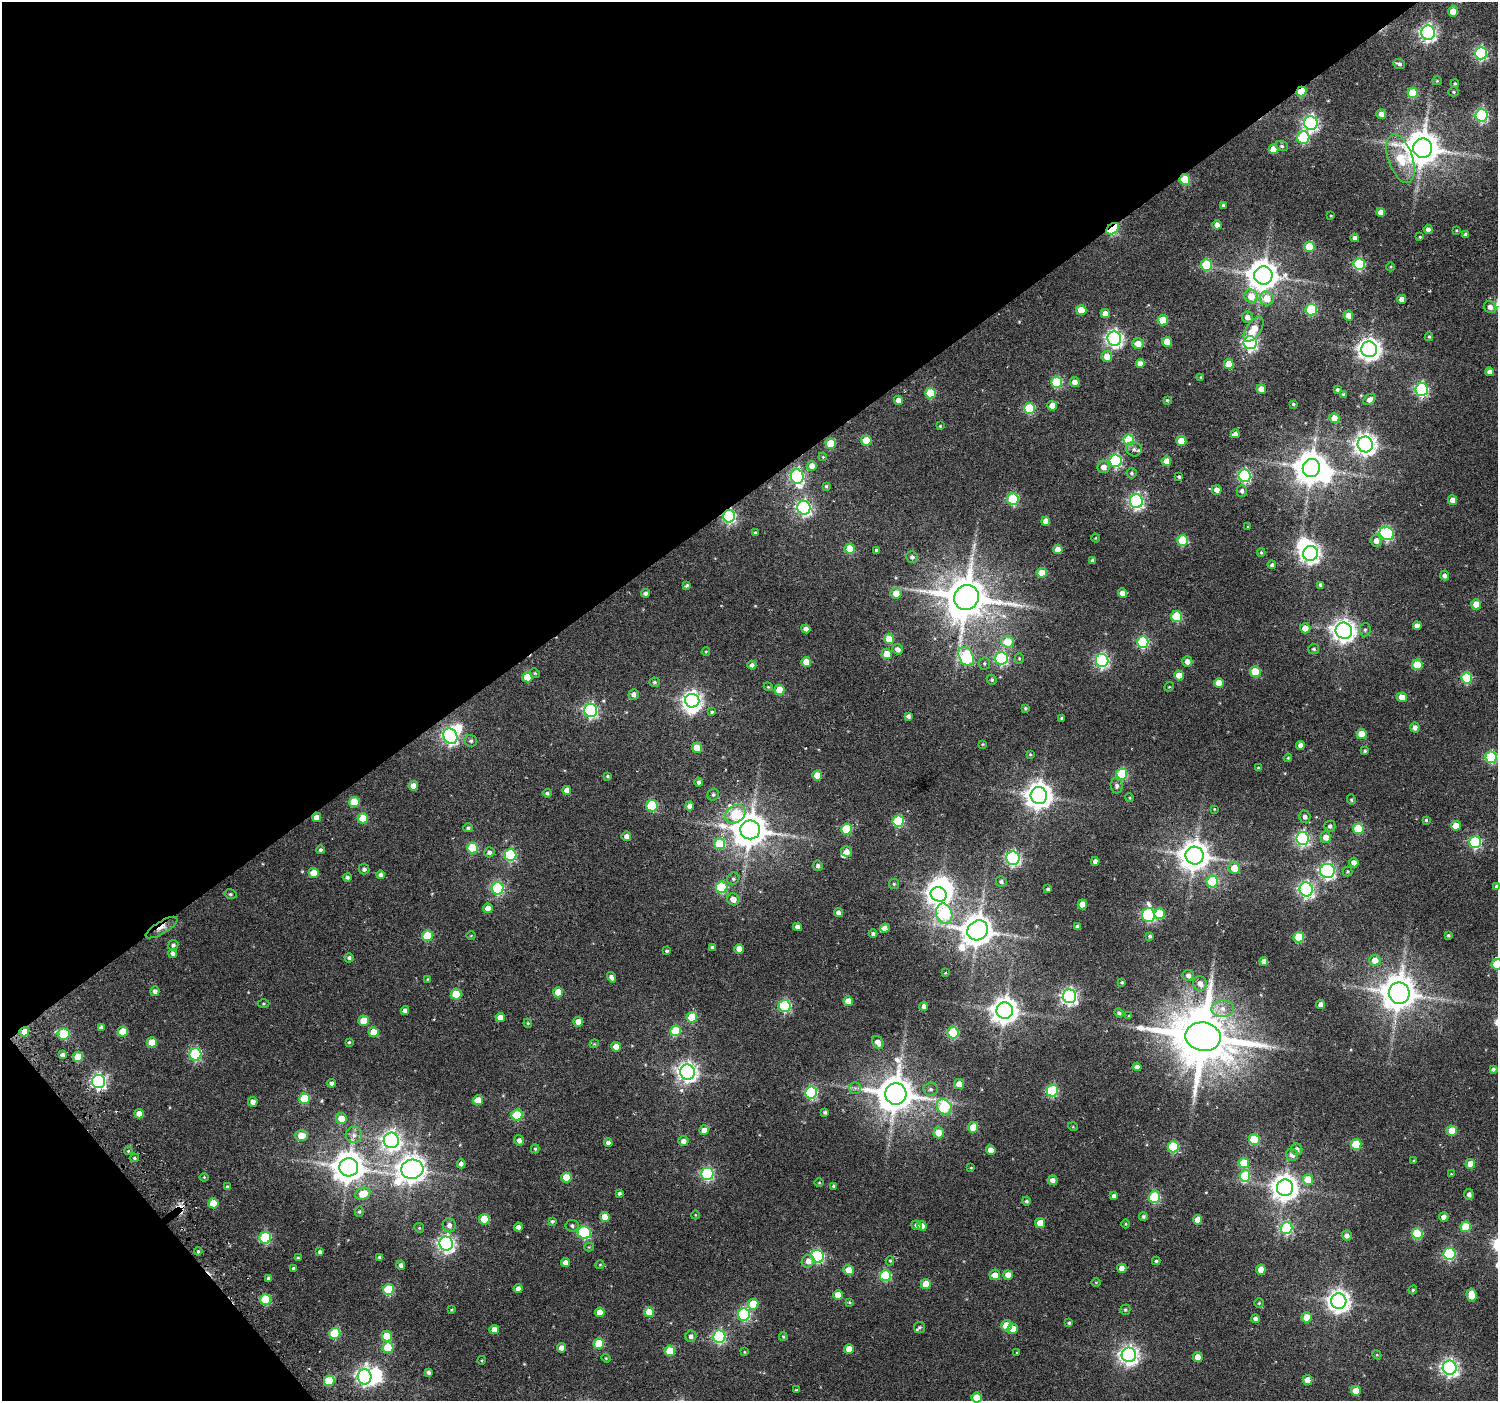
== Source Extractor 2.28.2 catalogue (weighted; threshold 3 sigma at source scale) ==
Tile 5 of 4 x 4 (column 1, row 2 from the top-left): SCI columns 29-1524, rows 2959-4357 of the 6050 x 5983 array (HDU 1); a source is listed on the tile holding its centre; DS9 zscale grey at full resolution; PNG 1500 x 1403 px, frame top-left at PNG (2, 2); each listed source drawn as its Kron ellipse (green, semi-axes under 4 px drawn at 4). Shown black and unused: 38% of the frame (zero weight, under 4 of 7 exposures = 2% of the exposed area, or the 3 px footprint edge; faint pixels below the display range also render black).
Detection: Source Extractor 2.28.2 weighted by HDU 2 'WHT'; one run over the whole footprint, this tile lists its part. Background 0.0503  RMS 0.005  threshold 0.0204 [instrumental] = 3 sigma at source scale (4.09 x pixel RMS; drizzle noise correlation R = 1.36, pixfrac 0.8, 0.0396/0.0396 arcsec/px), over >= 5 px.
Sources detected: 475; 8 inside a brighter object's white glare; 1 cosmic-ray / hot-pixel residue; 2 long thin detections or spike segments (spike, bleed or trail) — neither listed nor drawn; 5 inside a brighter listed object's ellipse — not listed separately; the other 459 listed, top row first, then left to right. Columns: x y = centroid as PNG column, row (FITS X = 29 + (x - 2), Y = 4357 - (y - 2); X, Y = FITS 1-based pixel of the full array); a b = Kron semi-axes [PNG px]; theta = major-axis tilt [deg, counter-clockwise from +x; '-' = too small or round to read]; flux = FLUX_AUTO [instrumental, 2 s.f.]
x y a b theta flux
1453 11 6 4 -87 5.7
1428 33 7 6 - 150
1481 53 6 6 - 73
1399 64 6 5 - 1.3
1437 81 5 4 - 0.57
1455 84 4 4 - 0.56
1301 91 5 4 - 16
1454 92 5 4 - 0.67
1413 93 5 5 - 17
1381 114 5 4 - 2.5
1482 115 6 6 - 67
1311 123 7 6 - 120
1303 138 6 6 - 34
1282 146 6 5 - 1
1423 148 9 9 - 1200
1274 149 5 5 - 8.1
1401 158 25 12 -71 20
1185 179 5 5 - 21
1223 205 3 3 - 1.1
1381 212 4 4 - 3.5
1331 216 3 2 - 0.35
1217 225 4 4 - 3.4
1113 229 7 5 39 39
1428 229 4 4 - 1.8
1456 230 4 3 - 0.36
1466 234 4 3 - 1.2
1420 237 3 3 - 0.44
1355 238 4 4 - 2
1310 247 5 5 - 17
1359 264 6 6 - 41
1206 265 5 5 - 28
1391 267 4 3 - 0.38
1263 275 9 9 - 780
1251 296 7 6 - 7.2
1267 298 7 7 - 7.3
1402 299 4 4 - 3.6
1490 307 6 5 - 2.1
1081 310 5 5 - 9.8
1311 310 5 5 - 35
1105 314 5 4 - 3.2
1348 316 5 4 - 4
1247 317 5 5 - 2.7
1163 320 5 5 - 11
1253 329 14 7 55 8.6
1429 337 4 4 - 0.63
1114 339 7 7 - 160
1167 342 5 5 - 7.4
1250 343 6 6 - 110
1138 344 5 5 - 5.3
1369 349 8 7 - 350
1107 356 5 5 - 5.2
1140 364 4 4 - 3
1229 364 5 5 - 9.9
1490 372 4 4 - 2.4
1201 377 3 3 - 0.47
1057 382 5 5 - 32
1075 382 5 4 - 3.7
1261 389 5 4 - 4.8
1422 389 6 6 - 74
1337 390 4 4 - 0.86
930 393 5 5 - 21
1344 395 4 4 - 0.93
1370 399 7 5 37 2.1
899 400 5 4 - 3
1167 400 3 3 - 0.59
1293 404 3 3 - 0.56
1052 406 5 5 - 4.4
1029 408 5 5 - 30
1334 418 5 5 - 5.8
940 426 4 4 - 0.49
1235 434 4 4 - 1.7
866 440 5 5 - 11
1129 440 5 5 - 29
1181 441 5 5 - 9.3
831 444 5 5 - 16
1365 444 8 7 - 310
1134 449 8 7 - 1.6
823 457 4 3 - 0.39
1116 461 6 6 - 58
1166 461 5 4 - 4.8
812 466 5 5 - 3.1
1104 467 6 6 - 3.3
1311 468 9 8 - 920
1132 473 5 5 - 0.83
797 476 7 6 - 100
1244 476 6 6 - 71
1179 477 4 3 - 0.63
826 486 4 3 - 0.57
1217 490 5 4 - 3
1242 491 6 5 - 1.4
1013 499 6 5 - 40
1452 500 5 4 - 3.4
1136 501 7 6 - 110
804 508 7 6 - 110
729 516 6 6 - 83
1046 521 4 4 - 4.2
1248 527 4 3 - 0.45
755 533 4 3 - 0.6
1387 533 7 6 - 70
1095 538 4 3 - 0.36
1182 540 5 5 - 22
1376 541 6 6 - 2.8
850 549 5 5 - 13
1058 549 5 4 - 3.4
876 550 4 3 - 0.86
1261 552 4 4 - 0.48
1310 553 7 7 - 240
912 557 6 5 - 1.3
1092 560 4 3 - 0.91
1272 565 4 3 - 1.1
1042 573 5 5 - 9.4
1445 576 5 4 - 1.6
686 585 4 3 - 0.68
1321 585 4 4 - 1.6
645 593 4 4 - 1.6
896 593 5 5 - 6.2
1122 593 5 4 - 3.3
966 598 13 12 - 1900
1476 604 5 5 - 8.3
1177 617 5 5 - 29
1417 626 4 4 - 2.4
1305 628 5 5 - 4.4
806 629 4 4 - 2.4
1365 630 6 5 - 0.98
1344 631 8 8 - 360
889 639 5 5 - 11
1007 642 6 6 - 12
1143 642 6 5 - 45
898 649 5 5 - 2.6
1314 649 5 5 - 0.85
706 652 4 3 - 0.51
887 654 5 5 - 7
966 656 10 7 -63 61
1002 658 6 6 - 68
1019 658 5 4 - 0.56
1102 660 6 6 - 91
1187 661 5 5 - 3
806 662 5 5 - 6.2
984 664 6 6 - 0.86
752 665 4 4 - 1.6
1417 665 5 5 - 14
1255 672 5 5 - 17
535 673 5 4 - 0.61
1179 675 5 4 - 5.3
527 677 5 5 - 11
1467 678 5 5 - 30
992 680 5 4 - 0.74
654 682 5 5 - 0.83
1219 683 5 4 - 6
768 687 4 4 - 0.42
1169 687 5 4 - 0.44
779 690 5 5 - 12
634 694 5 5 - 2
1402 697 5 5 - 6.8
692 701 7 7 - 230
1025 708 4 3 - 0.57
591 710 6 6 - 100
712 712 4 4 - 0.7
908 716 4 4 - 1.4
1061 718 3 2 - 0.48
1415 727 5 4 - 2.1
1362 734 5 5 - 10
450 736 8 6 -60 140
471 741 6 5 - 0.98
983 744 3 3 - 0.4
1300 745 4 4 - 2.4
697 748 5 5 - 8.2
1365 751 4 4 - 0.75
1030 754 3 3 - 0.44
1491 757 6 5 - 44
1288 758 4 3 - 0.51
1258 768 4 3 - 0.64
1122 774 5 5 - 34
607 776 3 3 - 0.57
817 776 5 5 - 8.6
699 782 5 4 - 1.2
413 786 5 4 - 4.6
1117 786 8 6 -86 1.4
567 790 4 4 - 3.7
547 793 4 4 - 0.9
713 795 6 5 - 0.92
1039 795 8 8 - 530
1130 798 4 3 - 0.46
1351 800 5 4 - 0.69
354 802 5 5 - 13
652 806 5 5 - 34
690 806 4 4 - 2.9
1214 809 4 4 - 0.36
735 814 11 8 33 24
317 817 4 4 - 4.1
1305 817 6 5 - 1.8
363 818 5 5 - 13
1426 820 4 4 - 0.61
898 821 5 5 - 37
1330 826 5 5 - 1.3
1456 826 5 5 - 6.4
468 828 5 4 - 0.85
847 829 5 5 - 23
1358 829 5 5 - 23
750 830 10 9 - 1100
626 836 5 4 - 2.4
1326 837 6 5 - 3.6
1302 839 6 6 - 88
1475 842 6 6 - 53
720 844 5 5 - 17
472 848 5 5 - 24
320 850 4 4 - 0.96
489 852 5 5 - 1.4
847 852 5 5 - 2.9
510 855 6 6 - 47
1195 856 9 9 - 740
1013 858 7 6 - 100
1095 861 4 4 - 2.1
1354 862 5 4 - 2.6
818 866 5 5 - 1.4
1234 868 6 5 - 6.9
364 869 5 5 - 1.4
1327 871 7 7 - 120
1348 871 5 5 - 0.63
314 873 5 5 - 8.7
381 875 4 4 - 1.3
347 877 4 4 - 1.1
733 879 6 5 - 1
1001 881 5 5 - 1.2
1212 882 6 5 - 27
894 884 5 5 - 0.68
1497 886 3 3 - 1.1
722 887 6 6 - 35
498 888 6 6 - 57
1048 889 4 3 - 1
1306 889 7 6 - 130
230 894 6 5 - 0.81
939 894 8 7 - 330
733 899 6 6 - 4.1
1082 904 5 4 - 5.8
488 908 5 4 - 3.6
838 912 4 4 - 1.8
944 914 10 8 -72 44
1160 914 5 5 - 12
1148 915 7 6 - 79
797 927 4 4 - 2.1
1077 927 4 3 - 1.3
162 928 18 6 31 3.6
885 928 5 4 - 2.2
978 930 11 9 37 880
873 934 4 4 - 1.2
1448 935 4 3 - 0.63
427 936 5 5 - 20
471 936 5 3 - 0.39
1150 936 3 3 - 0.89
1299 937 5 5 - 21
173 945 5 5 - 1.1
712 947 4 4 - 0.81
739 949 5 4 - 4.7
667 951 4 3 - 0.73
173 953 4 4 - 1.7
349 958 5 4 - 1.1
1264 961 4 4 - 2.8
1375 961 5 5 - 5.4
1497 964 5 5 - 16
945 973 3 2 - 0.44
1188 975 6 5 - 1.7
612 977 5 4 - 1.9
427 979 4 3 - 0.41
1122 982 4 3 - 0.54
1200 984 7 7 - 3.5
155 991 5 4 - 1.6
558 992 5 5 - 8.5
1399 993 10 10 - 1000
456 994 5 5 - 18
1070 996 7 6 - 140
848 1001 5 4 - 5.4
263 1003 6 3 0 0.47
1321 1004 4 4 - 2.4
785 1006 6 6 - 54
924 1006 4 4 - 1.8
1223 1009 11 8 1 3.6
405 1010 4 4 - 2.1
1005 1011 8 8 - 550
1119 1013 4 4 - 1.1
1129 1016 3 3 - 0.43
500 1017 4 4 - 4.3
692 1017 5 5 - 17
364 1021 5 5 - 11
578 1022 5 5 - 4
528 1023 4 4 - 0.47
101 1028 4 4 - 1.4
675 1031 5 5 - 17
24 1032 5 4 - 4.1
123 1032 5 5 - 11
374 1032 5 5 - 8.4
953 1033 5 5 - 37
64 1034 6 5 - 26
1203 1037 17 14 -9 3300
152 1042 5 5 - 8.6
349 1042 4 4 - 0.57
878 1042 7 5 -54 3.5
594 1044 4 3 - 0.42
616 1047 5 4 - 5.3
195 1054 6 6 - 54
62 1055 4 4 - 1.7
78 1057 5 5 - 11
1137 1067 4 4 - 2.1
1493 1069 4 3 - 1
687 1072 7 7 - 250
98 1081 6 6 - 120
331 1083 4 4 - 1.5
959 1084 5 5 - 5.4
855 1088 6 6 - 1.1
931 1089 7 6 - 1.4
1052 1091 6 6 - 40
811 1093 6 6 - 60
896 1094 10 10 - 1300
304 1099 5 5 - 20
478 1100 5 5 - 6.2
253 1102 5 4 - 2.5
944 1107 8 6 -45 38
825 1112 4 4 - 0.89
139 1114 5 4 - 4.2
517 1115 5 5 - 26
341 1119 5 5 - 6.7
973 1127 5 5 - 7
1073 1127 5 3 - 0.38
704 1130 5 4 - 3.7
1452 1131 5 5 - 9.2
939 1133 5 5 - 6.4
354 1135 8 8 - 2.2
301 1136 6 5 - 7.2
1254 1139 5 5 - 26
391 1140 8 7 - 230
519 1140 5 5 - 2
683 1141 5 4 - 2.4
608 1143 4 4 - 2
1356 1144 5 5 - 18
1173 1147 5 5 - 31
535 1149 4 4 - 0.6
1297 1149 6 5 - 1.6
991 1150 5 4 - 4.7
128 1151 4 3 - 0.46
1292 1155 6 6 - 2.3
134 1158 4 4 - 0.62
1414 1161 3 3 - 0.49
1244 1163 5 5 - 14
461 1164 4 4 - 1.7
1470 1164 5 5 - 5.8
349 1167 9 9 - 820
971 1168 4 3 - 0.41
412 1169 11 9 5 600
707 1174 6 6 - 69
1451 1174 4 4 - 0.4
1245 1176 6 5 - 24
204 1177 4 4 - 0.44
566 1177 5 5 - 12
1308 1179 5 5 - 10
1053 1180 5 5 - 2.6
819 1183 4 3 - 0.38
833 1186 3 3 - 0.56
228 1187 4 3 - 1.2
1285 1188 8 8 - 510
619 1193 4 3 - 0.92
363 1194 7 6 - 9
1469 1194 5 5 - 1.8
1114 1196 4 4 - 1.8
1154 1197 6 5 - 35
1026 1201 4 4 - 0.89
213 1203 5 5 - 11
359 1212 5 4 - 0.66
695 1215 4 3 - 0.33
1143 1216 4 4 - 0.86
605 1217 5 4 - 5.9
1444 1217 4 4 - 2.7
484 1219 5 5 - 13
1198 1220 5 4 - 4.6
552 1221 4 3 - 0.74
1040 1223 5 5 - 6.5
1126 1224 4 3 - 0.42
449 1225 7 6 - 2.2
916 1225 5 4 - 1.5
572 1226 6 6 - 1.3
922 1226 5 4 - 3.6
518 1227 4 4 - 1.9
1466 1227 5 5 - 13
419 1228 5 4 - 0.59
1287 1228 6 6 - 52
584 1233 7 6 - 54
1417 1234 5 5 - 26
1347 1235 5 5 - 1.9
265 1238 6 5 - 41
446 1244 7 7 - 190
589 1247 4 4 - 0.44
198 1251 4 3 - 0.55
320 1252 4 3 - 1.2
1449 1254 6 6 - 58
818 1256 6 6 - 64
380 1257 3 3 - 0.9
298 1258 3 3 - 0.63
808 1261 6 6 - 3.1
890 1261 4 4 - 0.55
1156 1261 4 3 - 0.73
565 1263 4 4 - 2.9
401 1265 4 4 - 1.8
600 1265 4 4 - 0.43
293 1268 3 3 - 0.63
1122 1268 5 4 - 2.5
1261 1269 5 4 - 6.6
849 1270 5 5 - 5.1
885 1275 5 5 - 37
995 1275 5 5 - 3.8
1008 1275 5 4 - 4.1
268 1278 3 3 - 1
1096 1282 5 3 - 0.38
926 1284 5 5 - 8.4
518 1289 4 4 - 2.8
389 1290 5 5 - 30
1413 1290 4 4 - 0.57
838 1295 5 5 - 7
1471 1295 6 5 - 8.3
265 1299 5 5 - 24
1339 1301 8 7 - 350
849 1302 4 3 - 0.48
1259 1303 5 5 - 0.63
753 1304 5 5 - 15
451 1310 3 2 - 0.41
1125 1310 5 5 - 0.68
600 1312 5 4 - 7.1
649 1312 5 5 - 13
744 1314 6 6 - 60
1307 1317 5 5 - 7.1
1255 1319 4 4 - 1.5
1069 1323 3 3 - 0.67
1006 1326 5 5 - 12
919 1327 5 5 - 0.78
1013 1329 5 5 - 7
494 1330 4 4 - 4.2
335 1334 6 5 - 22
387 1336 5 5 - 14
691 1336 6 5 - 1.7
719 1336 6 6 - 79
783 1337 4 3 - 0.5
599 1343 5 5 - 16
388 1348 5 5 - 19
562 1348 4 4 - 3.3
849 1349 5 5 - 6.2
670 1351 5 5 - 15
744 1352 4 4 - 0.44
1017 1353 3 2 - 0.39
1129 1355 7 7 - 230
1377 1355 5 3 - 0.38
1198 1357 5 5 - 6.1
606 1358 4 4 - 0.54
482 1360 4 3 - 0.41
1450 1368 7 7 - 170
428 1372 4 4 - 1.2
365 1377 7 7 - 170
1308 1380 5 5 - 5.1
329 1381 5 5 - 22
796 1390 3 3 - 0.55
1356 1391 5 5 - 7.4
977 1398 5 5 - 10
Overlapping masked pixels (flux is a lower limit): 7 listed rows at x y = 1301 91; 1185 179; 1113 229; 729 516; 317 817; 162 928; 24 1032
Isophote crosses this tile's border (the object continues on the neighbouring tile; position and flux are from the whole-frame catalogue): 3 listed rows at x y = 1497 886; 1497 964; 977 1398